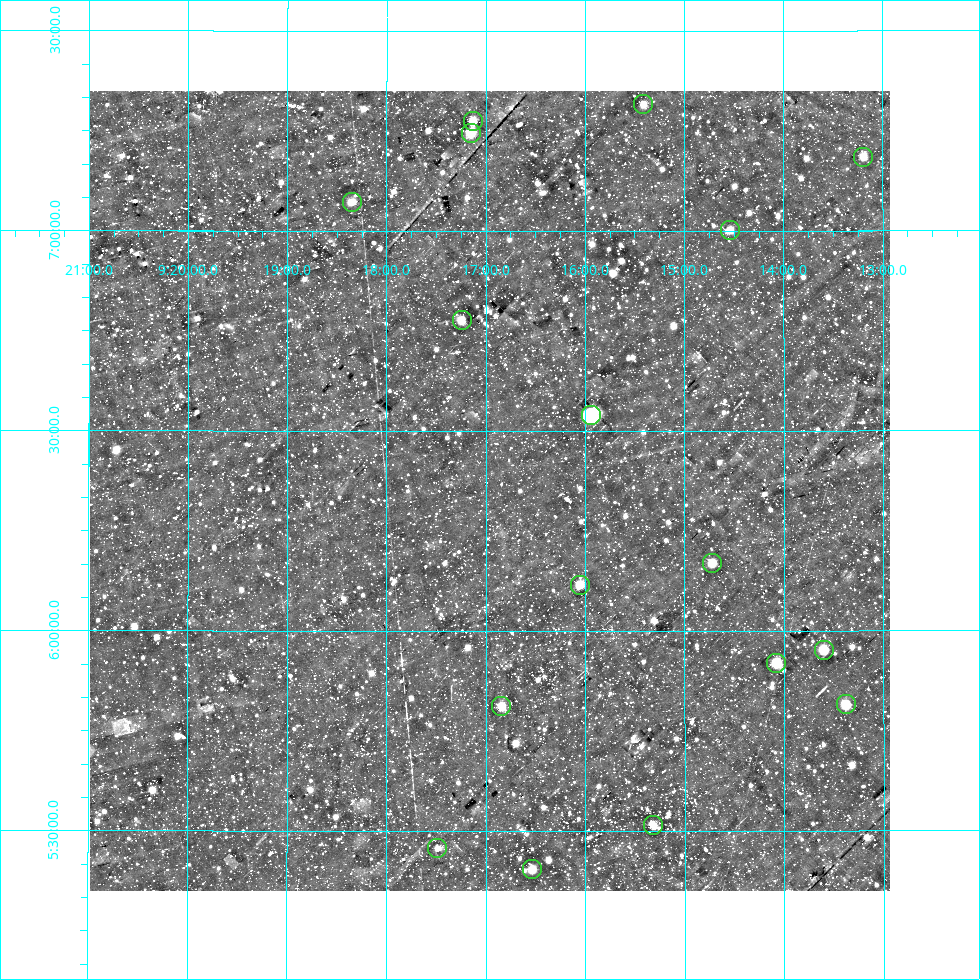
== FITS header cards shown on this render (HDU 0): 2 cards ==
NAXIS1  =                  800
NAXIS2  =                  800

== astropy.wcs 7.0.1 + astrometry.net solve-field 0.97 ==
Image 800 x 800 px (HDU 0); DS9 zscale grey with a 90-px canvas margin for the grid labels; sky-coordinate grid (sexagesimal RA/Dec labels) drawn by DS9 from the SOLVED WCS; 17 Tycho-2 reference stars matched to detected sources circled (green)
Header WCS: RA---AIT/DEC--AIT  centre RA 09:16:58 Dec +06:21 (139.24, +6.35 deg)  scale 9 arcsec/px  FOV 120.0' x 120.0'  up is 0 deg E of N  parity normal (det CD < 0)
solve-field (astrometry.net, Tycho-2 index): SOLVED blind (the header's WCS was not the basis of the solution)
Solved WCS: RA---TAN-SIP/DEC--TAN-SIP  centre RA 09:16:58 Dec +06:21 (139.24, +6.35 deg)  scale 9 arcsec/px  FOV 120.1' x 120.0'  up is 0 deg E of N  parity normal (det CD < 0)
Header WCS and blind solve agree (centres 0.33 arcsec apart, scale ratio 1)
Tycho-2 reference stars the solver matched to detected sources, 17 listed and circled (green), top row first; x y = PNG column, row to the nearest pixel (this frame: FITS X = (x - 90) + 1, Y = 800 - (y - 91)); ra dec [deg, ICRS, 3 dp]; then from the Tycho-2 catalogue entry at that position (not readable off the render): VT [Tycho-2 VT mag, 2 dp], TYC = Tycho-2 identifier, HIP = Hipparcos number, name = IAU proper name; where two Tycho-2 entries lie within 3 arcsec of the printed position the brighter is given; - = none
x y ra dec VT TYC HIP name
643 104 138.853 +7.317 9.66 233-325-1 - -
473 121 139.282 +7.275 8.32 233-357-1 - -
471 133 139.288 +7.246 8.03 233-371-1 - -
863 157 138.298 +7.185 9.69 233-256-1 - -
352 202 139.587 +7.073 8.66 233-778-1 45653 -
730 230 138.635 +7.002 9.44 233-1362-1 - -
462 320 139.311 +6.778 9.66 233-1131-1 - -
591 415 138.985 +6.541 8.01 233-762-1 45471 -
712 563 138.680 +6.170 8.99 233-473-1 45366 -
580 585 139.014 +6.115 9.19 233-58-1 - -
824 650 138.400 +5.953 8.90 233-1267-1 - -
776 663 138.519 +5.920 8.35 233-1702-1 - -
846 704 138.345 +5.816 7.29 233-1024-1 45252 -
501 706 139.211 +5.812 9.17 233-632-1 - -
653 825 138.830 +5.515 9.16 233-928-1 45420 -
437 848 139.371 +5.457 9.04 233-1293-1 - -
532 869 139.134 +5.405 9.12 233-1391-1 - -